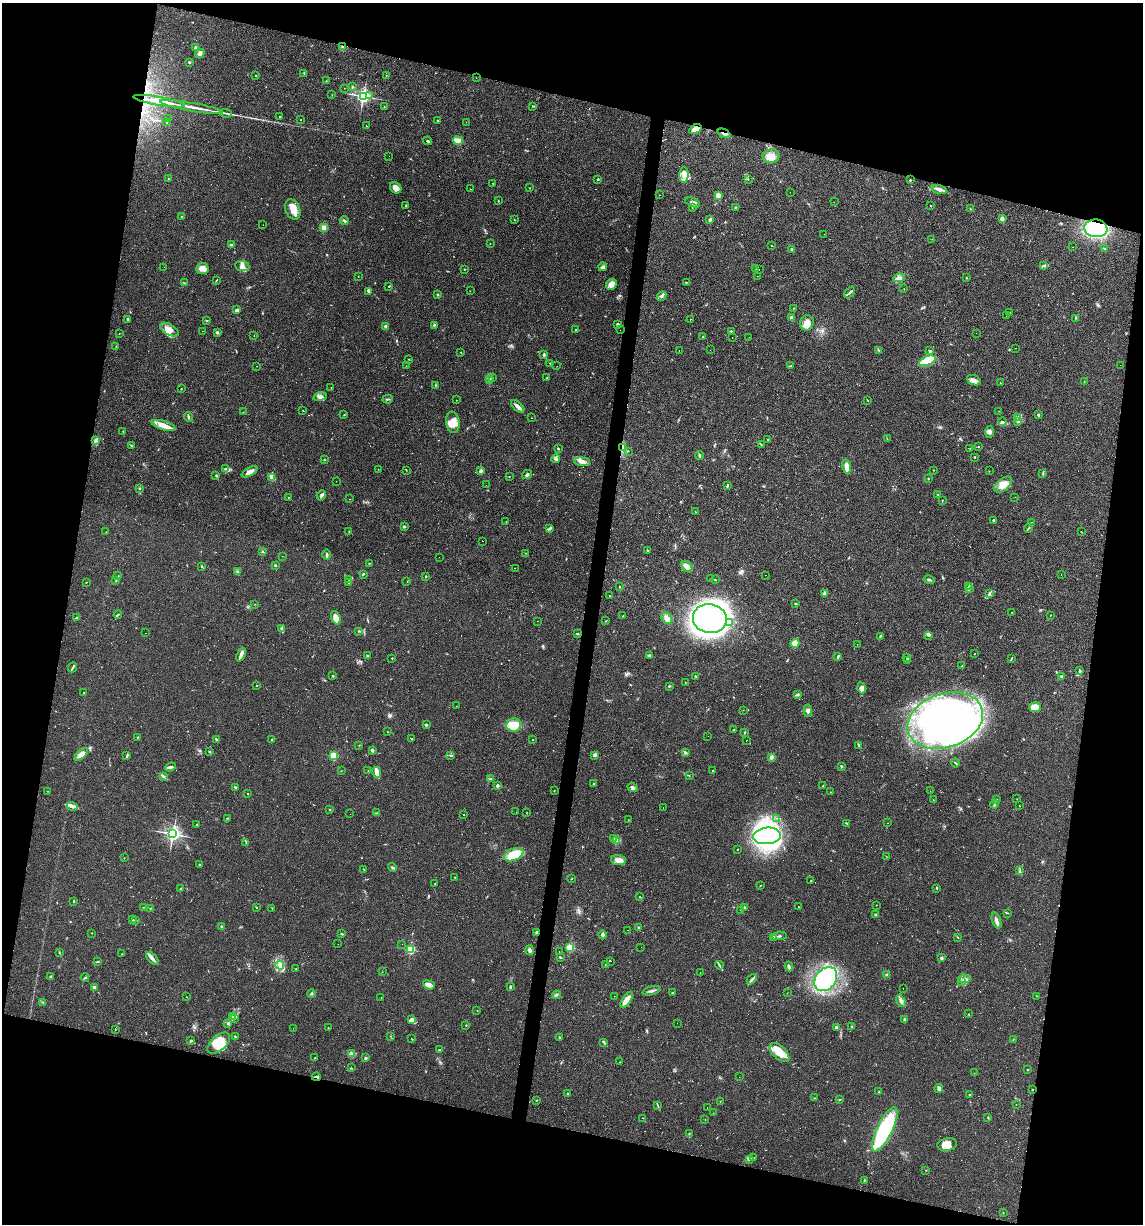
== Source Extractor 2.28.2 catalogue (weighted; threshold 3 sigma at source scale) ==
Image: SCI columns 114-4675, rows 1-4887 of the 4907 x 4887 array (HDU 1 of 3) = the unmasked area's bounding box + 8 px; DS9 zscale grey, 4 x 4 block average (1 PNG px = mean of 4 x 4 image px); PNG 1145 x 1226 px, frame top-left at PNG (2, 3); each listed source drawn as its Kron ellipse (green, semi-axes under 4 px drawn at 4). Shown black and unused: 27% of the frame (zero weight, under 2 of 3 exposures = <1% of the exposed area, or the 3 px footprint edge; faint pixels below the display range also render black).
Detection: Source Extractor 2.28.2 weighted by HDU 2 'WHT'. Background 0.0519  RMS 0.0065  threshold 0.0294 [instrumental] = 3 sigma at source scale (4.5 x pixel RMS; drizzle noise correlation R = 1.50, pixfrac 1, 0.05/0.05 arcsec/px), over >= 5 px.
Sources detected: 661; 6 too faint to see at this stretch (4 x 4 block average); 14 inside a brighter object's white glare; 108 cosmic-ray / hot-pixel residue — neither listed nor drawn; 9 coinciding with a brighter row at this scale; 22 inside a brighter listed object's ellipse — not listed separately; of the other 502, all 500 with FLUX_AUTO >= 0.431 (the completeness limit of this list) listed and drawn (2 fainter detections not listed), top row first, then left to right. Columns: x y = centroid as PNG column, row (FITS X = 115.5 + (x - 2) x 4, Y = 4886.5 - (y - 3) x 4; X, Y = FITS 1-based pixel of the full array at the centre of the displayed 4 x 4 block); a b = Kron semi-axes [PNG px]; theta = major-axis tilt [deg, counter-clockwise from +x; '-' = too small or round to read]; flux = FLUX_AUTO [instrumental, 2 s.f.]
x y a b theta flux
343 47 4 2 - 5.8
196 48 2 2 - 32
200 54 5 4 - 15
190 62 2 2 - 2.8
304 73 3 2 - 1.8
256 75 2 2 - 2.5
386 75 2 2 - 0.85
476 78 2 2 - 0.68
326 81 2 2 - 1.1
352 87 3 2 - 2.9
344 88 2 2 - 0.9
332 95 2 2 - 0.86
363 96 3 2 - 1100
369 96 2 2 - 1.1
159 101 26 2 -10 100
384 106 2 2 - 1.5
533 106 3 2 - 2.2
191 107 32 2 -10 47
226 113 6 2 -9 6.9
280 116 2 2 - 150
168 119 2 2 - 0.78
301 120 2 2 - 1.1
438 120 2 2 - 5.6
167 122 3 2 - 2.5
466 122 2 2 - 0.76
366 126 2 2 - 110
695 129 7 4 33 40
724 133 7 2 -24 7.9
458 140 5 3 - 53
428 141 4 2 - 5.5
389 156 2 2 - 0.69
771 156 8 7 - 43
684 175 8 4 87 23
169 179 3 2 - 2.7
598 179 2 2 - 9.6
748 179 2 2 - 1.1
910 180 2 2 - 3.7
493 183 2 2 - 1.3
396 188 6 5 - 27
529 188 2 2 - 1.8
470 189 2 2 - 1.4
939 189 8 3 -13 20
790 192 2 2 - 0.93
660 195 2 2 - 1.7
718 195 2 2 - 110
498 201 2 2 - 1.3
692 202 8 2 -23 15
834 202 2 2 - 0.74
406 205 3 2 - 3
930 205 2 2 - 1.8
692 207 2 2 - 1.4
735 207 3 2 - 2.6
293 209 11 7 -67 36
970 209 2 2 - 1.6
182 216 2 2 - 2.1
710 219 3 2 - 9.5
1002 219 2 2 - 71
514 220 2 2 - 1.7
344 221 4 2 - 6.8
263 225 2 2 - 0.54
324 228 4 3 - 20
1096 228 11 9 -9 330
824 234 2 2 - 0.8
932 239 2 2 - 0.66
490 243 2 2 - 0.85
231 244 3 2 - 4.5
772 246 2 2 - 1.5
1072 247 2 2 - 1.9
1104 248 3 2 - 3.3
792 249 2 2 - 6.8
1044 265 3 2 - 3.3
242 266 7 5 -6 18
164 267 2 2 - 1.1
603 267 4 3 - 12
202 268 6 6 - 21
464 269 2 2 - 1.7
756 269 2 2 - 0.9
759 269 2 2 - 1.2
358 276 2 2 - 1.3
757 276 2 2 - 0.72
899 278 6 4 10 14
966 278 2 2 - 1.9
216 280 3 2 - 1.9
686 282 2 2 - 2.1
184 283 3 2 - 2.7
611 284 6 5 - 24
389 286 2 2 - 2.5
904 289 2 2 - 1.1
369 291 4 3 - 10
470 291 2 2 - 0.93
849 292 7 2 49 6.7
438 295 2 2 - 2.9
661 296 5 3 - 8.9
793 308 2 2 - 1.1
237 310 3 2 - 14
1010 312 2 2 - 0.89
1006 316 2 2 - 3.4
792 318 3 2 - 15
1076 318 2 2 - 1.7
128 319 2 2 - 5.4
690 319 2 2 - 55
206 320 3 2 - 2.1
807 323 7 7 - 27
434 325 2 2 - 2.3
618 325 2 2 - 37
385 326 3 2 - 9.7
169 330 10 5 -30 27
576 330 2 2 - 2
620 330 2 2 - 0.72
202 331 2 2 - 0.81
731 331 3 2 - 3.7
119 333 2 2 - 1.1
217 333 4 2 - 4.9
976 333 2 2 - 0.43
254 336 2 2 - 0.85
703 337 2 2 - 2.8
749 337 2 2 - 0.67
732 338 2 2 - 0.99
116 346 2 2 - 2.5
1015 348 2 2 - 0.77
710 350 2 2 - 0.49
879 350 2 2 - 2.1
679 351 2 2 - 9.3
930 351 2 2 - 9.6
461 352 2 2 - 2.3
544 354 4 2 - 4.8
408 359 2 2 - 1.1
927 361 9 4 22 180
550 363 2 2 - 4.2
1120 365 2 2 - 0.57
257 366 2 2 - 0.74
406 366 2 2 - 0.96
557 366 2 2 - 3
790 366 4 2 - 2.1
492 377 3 2 - 2.1
547 378 2 2 - 2.9
490 379 2 2 - 2.6
974 380 7 5 -21 19
1084 381 2 2 - 0.91
1000 383 2 2 - 1.8
435 385 3 2 - 2.3
331 387 2 2 - 1.3
181 389 2 2 - 2.3
320 397 7 4 13 14
387 399 5 2 - 3.7
456 400 2 2 - 2
868 400 2 2 - 1.4
518 406 8 3 -41 17
303 410 2 2 - 1.1
999 411 2 2 - 0.57
243 412 2 2 - 1.4
344 414 2 2 - 1.9
1038 415 3 2 - 3.7
188 417 5 2 - 5.8
532 418 2 2 - 1.9
1018 418 3 2 - 2.7
453 422 11 6 -82 35
1002 422 4 3 - 6.9
1017 422 2 2 - 1.9
163 425 12 4 -17 46
123 431 2 2 - 1.7
989 432 6 4 83 12
768 439 2 2 - 1.5
887 439 2 2 - 1.3
96 440 2 2 - 2.6
131 445 3 2 - 3
761 445 2 2 - 1.1
622 447 3 2 - 6.1
979 447 2 2 - 1
559 449 2 2 - 3
970 449 2 2 - 0.9
628 451 2 2 - 0.75
699 455 4 2 - 5.2
974 457 3 2 - 2.2
555 459 4 3 - 7.8
324 460 2 2 - 2.3
582 462 8 4 -7 17
846 467 7 3 -79 37
225 469 3 3 - 6.1
378 469 2 2 - 1.2
406 470 2 2 - 1.3
933 470 2 2 - 1.5
480 471 3 3 - 9.6
989 471 2 2 - 1.4
250 472 9 3 29 25
1043 473 2 2 - 2.6
527 474 5 3 - 7.5
216 476 2 2 - 3
272 477 4 3 - 25
509 477 2 2 - 1.4
928 478 2 2 - 1.9
336 481 2 2 - 0.62
486 485 2 2 - 0.45
1003 485 10 6 38 45
727 486 3 2 - 5.3
139 488 2 2 - 2.7
937 494 2 2 - 1.8
321 495 5 2 - 12
288 497 2 2 - 1.2
1015 497 2 2 - 0.65
350 499 2 2 - 0.83
943 500 2 2 - 1.1
695 512 2 2 - 3
994 520 3 2 - 5.5
506 522 2 2 - 1.3
1031 522 2 2 - 1.1
404 526 2 2 - 24
550 528 4 2 - 5.4
1029 528 5 2 - 4.2
349 531 2 2 - 3
106 532 2 2 - 0.71
1081 532 3 2 - 1.3
483 541 2 2 - 270
648 550 3 2 - 2.3
262 551 3 2 - 3.1
525 553 2 2 - 1.4
327 554 5 2 - 7.3
282 556 2 2 - 0.71
439 557 2 2 - 1.4
369 563 2 2 - 2.1
275 565 2 2 - 6.7
201 566 3 2 - 4.2
687 566 6 4 -49 21
515 568 2 2 - 0.89
238 572 4 2 - 4.6
363 574 2 2 - 3.9
765 575 2 2 - 11
1061 575 2 2 - 1.7
118 576 2 2 - 2
425 576 2 2 - 1.3
711 579 2 2 - 2.4
116 580 2 2 - 3.1
349 580 2 2 - 2.2
715 580 3 2 - 2.6
929 580 5 2 - 6.6
407 581 2 2 - 0.69
86 582 2 2 - 1.3
349 582 3 2 - 3.7
968 586 3 2 - 2.5
620 587 3 2 - 2.2
970 589 2 2 - 1.5
825 593 4 3 - 10
989 594 2 2 - 2.3
609 596 2 2 - 1.9
255 604 2 2 - 1.1
795 604 3 2 - 4.1
1012 612 2 2 - 1
118 615 4 2 - 4.4
1050 615 2 2 - 1.7
623 616 2 2 - 1.9
76 618 3 2 - 6.1
336 618 7 4 -66 25
667 618 7 4 -47 17
710 619 17 14 -10 2800
537 621 2 2 - 0.69
605 621 2 2 - 1.6
729 622 2 2 - 1.5
282 629 3 3 - 6.3
359 631 2 2 - 2.1
145 633 2 2 - 1.1
577 634 3 2 - 3.9
928 635 4 2 - 5.5
880 636 4 2 - 4.4
795 643 5 4 - 34
857 644 2 2 - 0.61
974 654 2 2 - 1.4
241 655 7 2 67 30
649 655 4 2 - 4.4
367 656 3 2 - 2.8
838 656 4 2 - 8.2
392 658 2 2 - 1.8
907 658 3 2 - 2.2
1011 659 3 2 - 3.4
908 660 2 2 - 1.7
962 666 3 2 - 2.6
73 667 5 2 - 4.8
1080 671 2 2 - 10
333 676 3 2 - 2.7
695 676 2 2 - 3.5
1061 676 3 2 - 9.5
685 682 2 2 - 1.3
257 686 2 2 - 1.6
669 686 3 2 - 2.9
862 688 5 3 - 10
83 692 2 2 - 1.4
797 694 3 2 - 4.8
456 706 2 2 - 1.4
1035 707 6 5 - 55
743 710 2 2 - 0.64
808 711 6 3 -85 9.6
945 720 39 27 18 1300
426 725 3 2 - 5.8
514 725 7 6 - 86
733 730 2 2 - 3.8
387 732 2 2 - 1.1
745 732 3 2 - 3.1
708 736 2 2 - 0.66
138 737 3 2 - 2.3
411 738 2 2 - 130
216 739 3 2 - 4.7
532 739 2 2 - 1.7
272 740 3 2 - 2.9
747 740 2 2 - 1.1
359 745 2 2 - 0.93
859 745 2 2 - 4.4
372 750 3 3 - 7.3
209 751 3 2 - 2
685 752 2 2 - 6.3
81 754 8 4 44 32
127 756 4 2 - 4.1
333 756 2 2 - 290
451 756 3 2 - 260
595 756 3 2 - 3.8
771 757 3 3 - 11
956 763 4 2 - 4.3
841 766 2 2 - 2.4
170 767 5 3 - 8.6
368 770 2 2 - 1.1
341 771 2 2 - 0.92
713 771 2 2 - 72
377 772 5 2 - 58
689 776 2 2 - 1.8
163 777 2 2 - 2.2
490 779 2 2 - 3.1
594 784 3 2 - 3.3
497 785 2 2 - 28
823 786 2 2 - 2.3
235 787 3 2 - 5.7
632 788 5 3 - 9.2
48 791 2 2 - 1.2
554 791 2 2 - 1.2
930 791 2 2 - 0.56
831 792 2 2 - 1.1
247 793 2 2 - 1.3
933 799 2 2 - 3.5
997 799 2 2 - 1.7
1017 799 2 2 - 0.93
994 804 4 2 - 5.9
72 806 5 3 - 10
1019 806 2 2 - 1.2
663 807 2 2 - 16
330 809 2 2 - 4.5
516 812 2 2 - 0.67
527 812 2 2 - 0.99
376 813 3 2 - 2.3
350 814 2 2 - 1.3
464 815 2 2 - 42
777 818 2 2 - 1.8
227 819 4 2 - 3.8
628 820 2 2 - 1.3
847 823 2 2 - 1.8
888 823 2 2 - 0.57
197 824 2 2 - 2.4
173 834 3 3 - 1200
767 836 14 8 5 790
614 839 2 2 - 1.9
617 841 3 2 - 3.4
246 843 2 2 - 0.96
737 849 2 2 - 2
514 855 10 6 22 110
886 856 2 2 - 0.88
124 858 2 2 - 1.1
618 860 7 5 -4 23
200 865 3 2 - 2.9
393 867 5 2 - 4.7
363 869 2 2 - 1.5
1019 871 2 2 - 3.6
455 877 3 2 - 2.6
572 879 2 2 - 1.6
811 881 2 2 - 1.4
435 884 2 2 - 2.1
760 885 2 2 - 1.3
180 888 2 2 - 2.1
937 888 3 2 - 2.3
640 897 2 2 - 1.4
73 901 2 2 - 3
876 905 2 2 - 2.5
143 907 2 2 - 1.5
256 907 2 2 - 3.1
744 907 2 2 - 2.6
798 907 2 2 - 1.6
150 908 2 2 - 2.5
272 908 2 2 - 1.9
740 910 2 2 - 1.1
1007 913 2 2 - 1.4
876 915 3 2 - 7
132 920 2 2 - 2.2
135 920 2 2 - 2.5
996 921 8 3 -71 13
221 927 3 2 - 4.3
638 928 3 3 - 4.9
628 930 2 2 - 3.6
92 933 2 2 - 1.1
537 933 2 2 - 10
342 934 2 2 - 5.8
602 935 4 3 - 10
779 936 7 2 3 6.1
958 937 2 2 - 2
773 938 4 3 - 8.1
338 944 2 2 - 0.94
402 944 2 2 - 0.73
570 947 2 2 - 330
641 947 2 2 - 0.72
410 949 2 2 - 400
529 950 5 3 - 10
559 952 2 2 - 0.7
59 953 2 2 - 1.5
122 954 2 2 - 1.5
560 957 3 2 - 3.5
941 958 2 2 - 26
152 959 8 3 -46 15
610 961 3 2 - 120
97 962 2 2 - 2.8
605 964 2 2 - 1.9
280 965 4 4 - 14
719 965 4 2 - 4.4
789 966 5 3 - 8.3
295 969 2 2 - 1.9
382 972 2 2 - 0.93
700 972 2 2 - 0.97
886 975 2 2 - 2.7
50 977 2 2 - 16
85 978 4 2 - 4.5
752 979 6 2 47 10
826 979 13 10 51 570
964 979 6 3 -1 11
961 981 3 2 - 2.7
429 985 6 3 -20 28
94 987 3 2 - 14
510 987 3 2 - 4.4
903 988 2 2 - 0.57
652 991 9 2 15 9.8
311 993 4 2 - 4
672 993 3 2 - 1.9
787 993 2 2 - 0.76
557 995 4 2 - 5.8
614 996 2 2 - 1.3
1036 996 2 2 - 1.1
186 997 2 2 - 1.4
381 997 2 2 - 3.1
626 1000 9 3 56 44
901 1001 6 3 -56 13
43 1002 2 2 - 1.7
477 1010 2 2 - 1.4
968 1014 2 2 - 1.3
232 1017 3 2 - 3.5
234 1018 2 2 - 3.6
412 1019 4 3 - 11
904 1020 4 2 - 5.7
228 1023 3 3 - 4.7
677 1023 2 2 - 0.61
466 1025 2 2 - 5.5
852 1026 2 2 - 4.1
836 1027 3 3 - 7.6
293 1028 2 2 - 0.65
328 1028 2 2 - 1.7
115 1029 3 2 - 1.3
390 1036 2 2 - 0.96
235 1037 3 2 - 3.6
560 1037 3 2 - 3
412 1039 2 2 - 1.5
1013 1040 2 2 - 1.6
191 1041 3 2 - 3.5
604 1042 4 2 - 4.1
219 1043 13 7 43 69
439 1050 3 2 - 2.9
779 1052 12 6 -43 45
352 1054 3 3 - 7.1
315 1058 2 2 - 3.9
366 1058 2 2 - 7
619 1062 2 2 - 0.84
351 1068 3 2 - 2.7
1027 1070 2 2 - 6.9
974 1073 2 2 - 0.7
316 1077 4 2 - 8.9
739 1077 2 2 - 0.65
939 1089 4 3 - 10
1032 1090 2 2 - 2.3
879 1092 3 2 - 1.7
568 1094 2 2 - 2.2
969 1095 2 2 - 2.5
815 1098 3 2 - 2.5
537 1100 2 2 - 2.9
840 1100 2 2 - 1.9
720 1101 2 2 - 1.1
1016 1104 2 2 - 1.1
658 1106 3 2 - 2.8
707 1107 2 2 - 1
713 1113 2 2 - 0.96
643 1118 2 2 - 0.78
988 1118 2 2 - 3.8
705 1119 2 2 - 1.1
885 1129 24 7 64 410
689 1133 3 2 - 2.3
947 1145 10 6 9 37
753 1157 2 2 - 1.9
749 1159 2 2 - 1.6
926 1170 2 2 - 1.4
864 1180 2 2 - 2.8
1003 1212 2 2 - 1.4
Overlapping masked pixels (flux is a lower limit): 8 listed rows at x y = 343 47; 159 101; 695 129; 724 133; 1096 228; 622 447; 537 933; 316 1077
Diffuse or blended objects may show on this block-average render without a row.